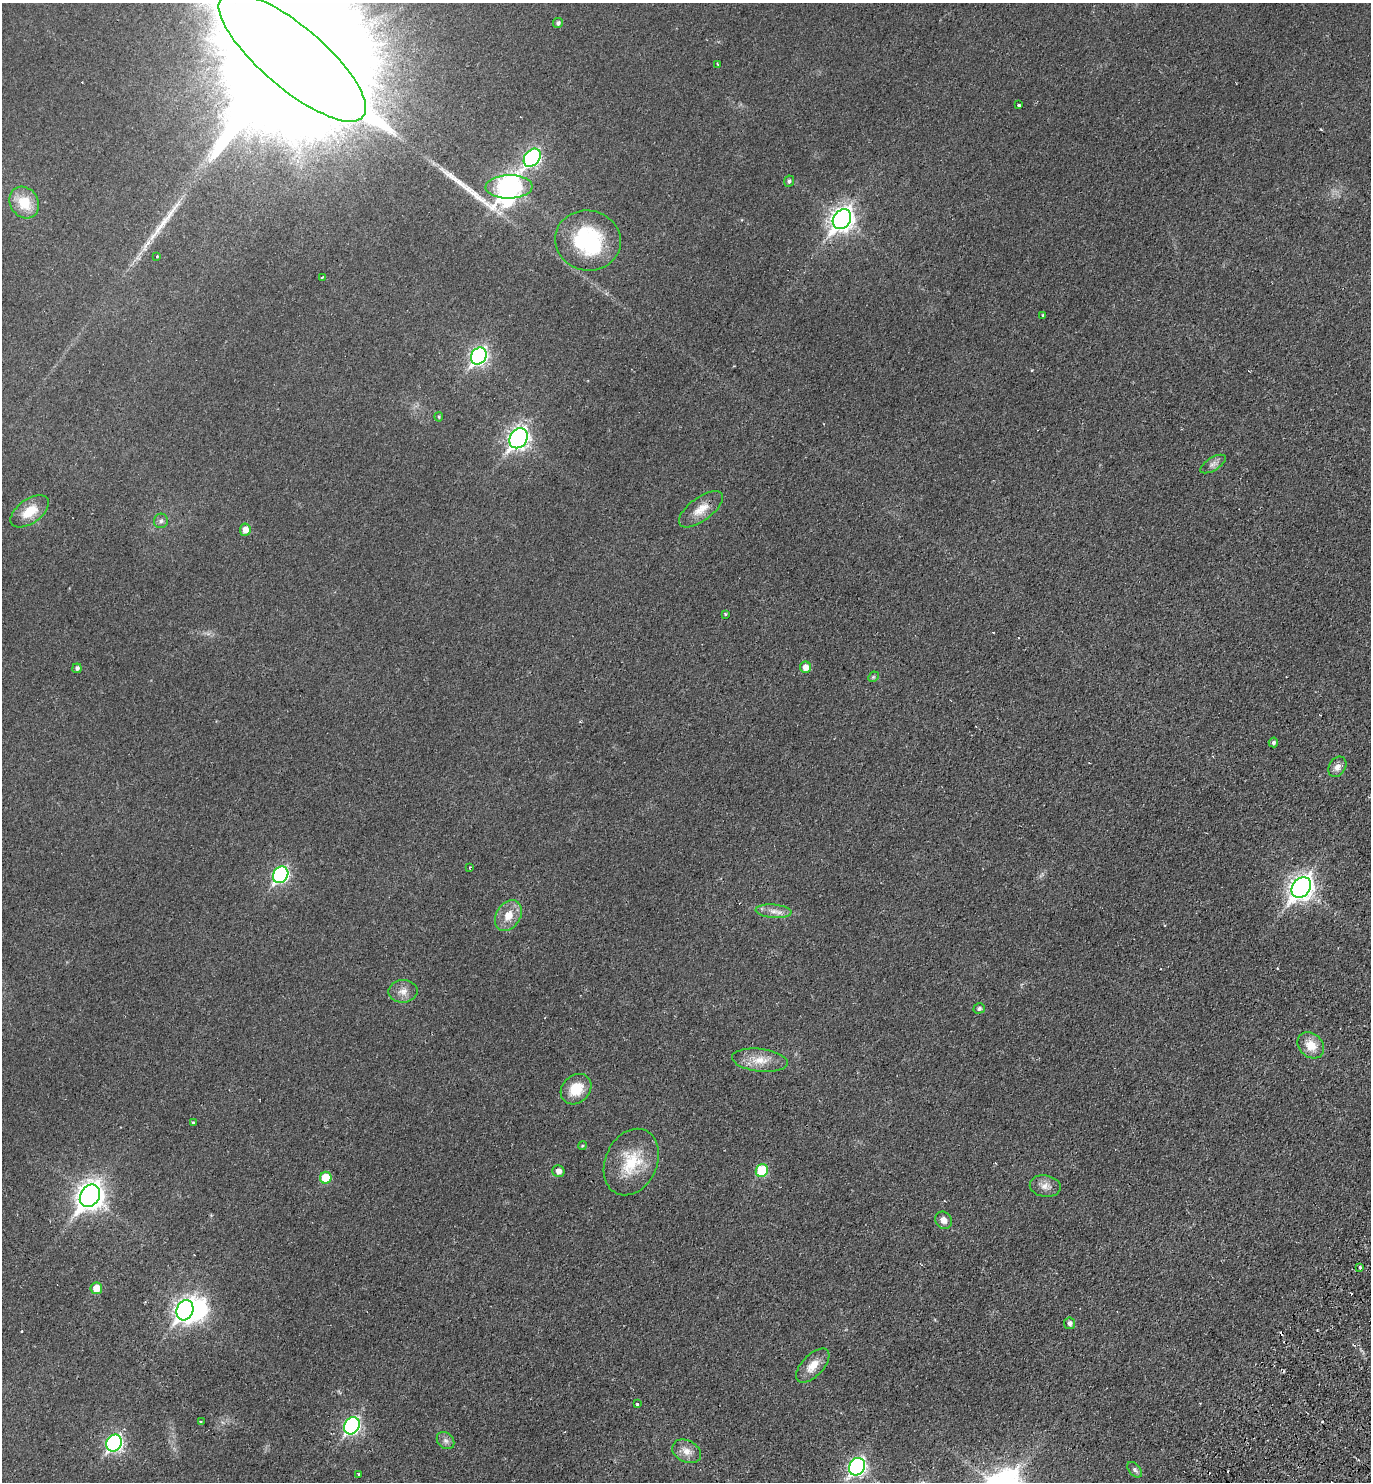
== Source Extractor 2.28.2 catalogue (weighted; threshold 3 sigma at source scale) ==
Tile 6 of 4 x 4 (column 2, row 2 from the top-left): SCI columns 1714-3082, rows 2999-4478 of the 6027 x 6000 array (HDU 1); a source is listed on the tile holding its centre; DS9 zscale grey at full resolution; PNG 1373 x 1484 px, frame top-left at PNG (2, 3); each listed source drawn as its Kron ellipse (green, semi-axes under 4 px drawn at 4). Shown black and unused: <1% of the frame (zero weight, under 2 of 3 exposures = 3% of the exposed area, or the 3 px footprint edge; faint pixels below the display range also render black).
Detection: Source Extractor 2.28.2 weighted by HDU 2 'WHT'; one run over the whole footprint, this tile lists its part. Background 0.0252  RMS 0.0045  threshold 0.0202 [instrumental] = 3 sigma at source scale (4.5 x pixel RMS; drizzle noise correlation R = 1.50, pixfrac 1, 0.05/0.05 arcsec/px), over >= 5 px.
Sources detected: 74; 4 inside a brighter object's white glare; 9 cosmic-ray / hot-pixel residue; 1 long thin detection or spike segment (spike, bleed or trail) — neither listed nor drawn; the other 60 listed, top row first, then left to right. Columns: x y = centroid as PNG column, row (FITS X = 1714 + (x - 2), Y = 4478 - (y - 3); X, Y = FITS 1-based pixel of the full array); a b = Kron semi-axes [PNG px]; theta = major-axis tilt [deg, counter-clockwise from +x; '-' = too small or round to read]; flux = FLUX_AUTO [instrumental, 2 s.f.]
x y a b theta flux
558 23 5 5 - 1.1
292 57 92 31 -40 59000
717 64 4 2 - 0.38
1019 105 3 3 - 1.6
532 158 10 7 51 94
789 181 6 5 - 1.1
509 187 23 11 1 290
24 203 16 14 -56 11
842 219 11 8 55 310
588 241 33 30 -11 43
157 256 3 2 - 0.46
322 277 3 2 - 0.44
1043 315 3 2 - 0.62
479 356 9 7 55 130
439 417 4 4 - 0.54
518 438 11 8 57 180
1213 464 14 6 31 2.1
701 509 26 11 37 6.7
30 511 22 12 36 9.4
161 521 7 7 - 1.3
245 530 6 5 - 4.2
725 614 3 3 - 0.62
806 667 5 5 - 3.8
77 668 5 4 - 1.2
873 677 6 4 44 0.61
1273 742 5 4 - 1
1337 767 11 8 58 2.9
470 867 4 2 - 0.36
281 875 9 7 56 86
1301 887 11 8 52 310
774 911 18 6 -5 3.6
508 915 16 12 58 6.5
403 991 14 11 2 3.9
979 1008 5 5 - 1.2
1311 1045 14 11 -41 6.9
760 1060 28 11 -6 7.9
576 1089 17 13 44 11
193 1122 4 4 - 0.49
582 1146 4 3 - 0.43
631 1162 35 26 65 19
558 1171 6 6 - 2.5
762 1171 6 6 - 21
326 1178 6 5 - 12
1045 1186 15 11 -9 3.4
90 1196 12 9 56 430
943 1220 9 8 - 2.8
1360 1268 3 3 - 1.2
96 1288 6 6 - 6.5
185 1310 10 8 71 220
1069 1323 6 5 - 1.6
813 1366 21 10 46 6.2
637 1404 3 3 - 0.82
201 1422 3 3 - 0.57
352 1426 9 7 58 94
445 1440 10 7 -44 1.9
114 1443 9 7 59 95
687 1451 15 10 -27 4.1
857 1467 9 7 56 130
1135 1470 9 5 -50 1.3
359 1474 3 3 - 0.92
Isophote crosses this tile's border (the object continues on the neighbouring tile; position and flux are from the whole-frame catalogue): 1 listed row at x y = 292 57